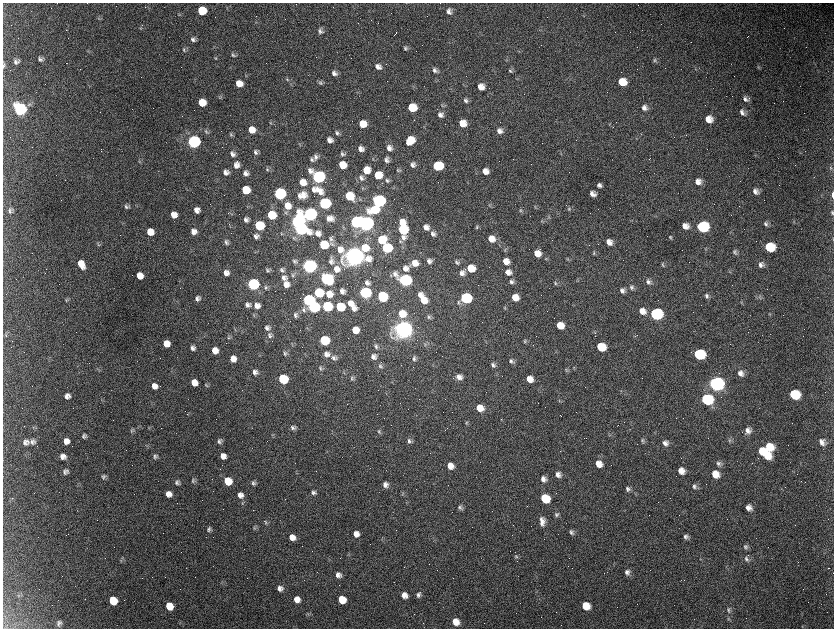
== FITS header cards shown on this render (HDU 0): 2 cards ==
NAXIS1  =                 1663 / length of data axis 1
NAXIS2  =                 1252 / length of data axis 2

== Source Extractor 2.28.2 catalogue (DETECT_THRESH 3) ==
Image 1663 x 1252 px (HDU 0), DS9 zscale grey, zoomed out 1/2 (1 PNG px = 2 x 2 image px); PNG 836 x 630 px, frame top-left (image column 2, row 1251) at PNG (3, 3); no overlay
Background 2550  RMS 44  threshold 132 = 3 sigma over >= 5 px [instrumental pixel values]
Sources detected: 464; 126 cannot appear on this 1/2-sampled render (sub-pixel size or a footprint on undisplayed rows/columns) and are not listed; the other 338 listed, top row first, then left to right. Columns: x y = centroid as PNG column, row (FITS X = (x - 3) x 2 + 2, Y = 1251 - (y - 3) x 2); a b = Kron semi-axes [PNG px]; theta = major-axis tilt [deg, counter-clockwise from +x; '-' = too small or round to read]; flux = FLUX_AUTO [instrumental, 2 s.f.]
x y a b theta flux
202 11 7 6 - 2.4e+05
449 12 7 5 -59 3.9e+04
99 19 5 3 - 1.1e+04
141 28 5 4 - 1.2e+04
540 29 3 3 - 6.7e+03
320 31 7 5 -45 2.7e+04
396 33 2 1 - 6.2e+03
395 34 3 1 - 5.6e+03
193 39 7 5 -49 2.8e+04
405 48 6 4 -56 1.9e+04
184 50 6 4 -38 1.7e+04
88 52 6 3 -55 9.1e+03
233 55 7 5 -43 1.9e+04
215 58 5 3 - 7.6e+03
40 59 7 5 -13 2.6e+04
506 60 4 2 - 6.9e+03
655 60 7 5 -57 1.8e+04
16 61 7 5 11 3.1e+04
3 66 7 5 -88 1.8e+04
378 67 7 6 - 5.1e+04
758 67 5 3 - 7.7e+03
435 70 7 5 -52 3.1e+04
510 71 6 5 - 1.6e+04
334 73 7 5 -26 3.6e+04
246 76 4 3 - 7.7e+03
287 79 6 4 -84 1.3e+04
621 82 7 6 - 1.7e+05
320 83 6 5 - 1.9e+04
239 84 6 6 - 9.4e+04
481 87 6 6 - 8.0e+04
219 97 6 3 -52 8.8e+03
745 99 9 6 -44 3.8e+04
466 100 7 6 - 2.8e+04
202 103 6 6 - 1.7e+05
443 105 7 3 -60 1.2e+04
412 108 7 6 - 2.9e+05
644 108 8 7 - 4.7e+04
20 109 7 7 - 2.3e+06
742 113 8 6 -46 3.8e+04
440 115 6 5 - 3.6e+04
709 119 7 6 - 9.6e+04
270 123 5 4 - 1.0e+04
463 123 6 6 - 1.3e+05
363 124 6 6 - 1.6e+05
252 130 7 6 - 1.0e+05
500 131 7 6 - 4.5e+04
206 132 7 5 -61 1.8e+04
337 133 7 5 -62 2.4e+04
231 135 6 4 -44 1.4e+04
330 140 6 5 - 5.1e+04
410 140 7 6 - 2.1e+05
193 142 7 6 - 3.2e+06
389 148 8 7 - 5.0e+04
361 149 6 5 - 4.8e+04
256 152 6 5 - 2.8e+04
233 154 7 6 - 3.8e+04
342 154 7 4 -81 1.8e+04
343 154 6 5 - 1.8e+04
560 154 4 2 - 5.3e+03
755 155 4 3 - 8.1e+03
316 157 7 6 - 3.4e+04
373 159 6 2 -65 7.9e+03
312 160 6 4 -17 2.0e+04
387 160 6 5 - 3.5e+04
139 162 5 4 - 1.1e+04
236 165 7 7 - 5.9e+04
342 165 6 6 - 1.7e+05
413 165 7 6 - 3.5e+04
438 166 7 6 - 7.2e+05
831 168 6 4 -63 1.5e+04
267 169 6 4 -69 1.5e+04
366 170 7 7 - 1.2e+05
398 170 6 5 - 1.7e+04
485 171 6 6 - 7.5e+04
226 172 6 6 - 4.5e+04
246 173 6 6 - 4.1e+04
378 175 6 6 - 1.9e+05
318 177 8 6 -30 2.6e+06
361 178 8 6 -44 3.6e+04
387 180 7 5 -61 2.0e+04
303 182 7 7 - 1.0e+05
698 182 7 6 - 6.0e+04
599 185 5 4 - 2.9e+04
362 188 4 2 - 5.8e+03
246 190 6 6 - 2.9e+05
313 190 7 4 -62 3.0e+04
319 191 15 8 -40 1.1e+05
755 191 7 6 - 4.7e+04
279 194 7 6 - 1.9e+06
593 194 6 5 - 5.3e+04
303 195 8 7 - 8.6e+04
833 195 6 3 -87 4.8e+04
299 196 6 4 -70 2.9e+04
349 196 7 6 - 3.4e+05
378 201 7 6 - 2.3e+06
324 203 7 6 - 1.5e+06
127 206 6 5 - 2.4e+04
288 206 9 8 - 1.1e+05
489 206 5 3 - 1.0e+04
535 207 6 2 -70 8.4e+03
569 209 5 5 - 1.5e+04
197 210 5 5 - 5.5e+04
374 210 10 7 11 3.0e+05
521 210 6 5 - 1.7e+04
10 211 7 6 - 2.6e+04
231 213 5 3 - 9.5e+03
832 213 7 4 -76 1.8e+04
310 214 8 6 -6 4.0e+06
174 215 6 5 - 8.3e+04
271 215 6 6 - 4.0e+05
331 218 6 5 - 4.4e+04
246 219 6 5 - 3.2e+04
328 219 6 4 86 2.8e+04
542 221 5 3 - 8.8e+03
298 222 7 7 - 3.7e+06
356 222 6 6 - 1.5e+06
401 222 6 6 - 7.9e+04
366 223 7 6 - 6.0e+06
766 224 8 5 -66 2.6e+04
259 226 6 6 - 5.5e+05
685 226 7 6 - 7.4e+04
426 227 6 6 - 5.5e+04
477 227 6 5 - 1.6e+04
702 227 8 7 - 9.8e+05
300 229 8 6 -12 2.4e+06
403 229 7 7 - 5.9e+05
194 231 6 5 - 5.4e+04
150 232 6 6 - 1.2e+05
318 233 6 6 - 5.2e+04
433 234 7 6 - 3.4e+04
256 236 6 6 - 3.5e+04
403 237 7 6 - 4.7e+04
670 237 5 3 - 1.2e+04
294 238 6 5 - 1.5e+04
331 239 9 5 -61 3.1e+04
491 239 8 7 - 9.6e+04
833 239 5 2 - 6.7e+03
382 240 8 7 - 2.6e+05
400 241 7 4 -45 1.5e+04
226 242 8 5 -60 2.4e+04
609 242 6 5 - 6.7e+04
98 244 7 3 -54 1.4e+04
324 245 6 6 - 4.0e+05
769 247 8 7 - 3.6e+05
365 248 8 7 - 1.9e+05
387 248 6 6 - 8.5e+05
505 249 5 5 - 1.6e+04
735 252 7 5 -72 2.0e+04
537 253 7 6 - 9.7e+04
594 253 6 4 82 1.2e+04
355 256 9 7 -14 1.1e+07
546 259 5 4 - 9.7e+03
567 259 5 4 - 1.0e+04
294 261 6 4 -79 1.6e+04
331 261 9 6 82 3.4e+04
429 261 6 5 - 3.6e+04
506 261 7 6 - 8.5e+04
457 262 7 5 -51 2.1e+04
415 263 7 6 - 9.0e+04
81 264 9 6 -61 1.1e+05
663 264 6 4 -65 1.3e+04
761 265 7 6 - 3.8e+04
309 266 7 6 - 4.5e+06
405 268 8 7 - 5.4e+04
471 268 7 6 - 2.1e+05
336 269 9 9 - 7.1e+04
267 270 6 4 -49 1.5e+04
282 270 7 5 -58 2.1e+04
508 272 8 7 - 6.3e+04
226 273 6 6 - 5.3e+04
462 273 7 6 - 4.6e+04
292 275 7 3 -73 1.1e+04
139 276 6 5 - 9.7e+04
284 278 8 7 - 4.7e+04
326 279 7 6 - 1.8e+06
405 280 8 6 -24 2.4e+06
511 282 6 6 - 2.5e+04
648 282 8 7 - 3.7e+04
367 283 6 5 - 3.3e+04
555 283 6 5 - 1.6e+04
253 284 6 6 - 1.9e+06
286 284 7 6 - 6.8e+04
632 287 7 6 - 2.7e+04
266 288 7 5 -62 2.0e+04
342 291 5 4 - 4.0e+04
622 291 7 5 -39 3.8e+04
319 293 6 6 - 5.7e+05
365 293 7 6 - 1.5e+06
329 294 7 7 - 1.1e+05
420 295 7 5 76 4.4e+04
707 296 7 6 - 3.0e+04
382 297 7 6 - 7.4e+05
515 297 6 5 - 1.1e+05
759 297 6 5 - 2.0e+04
197 298 6 6 - 3.1e+04
466 298 7 6 - 1.1e+06
66 300 6 2 -62 8.9e+03
308 300 6 6 - 1.5e+06
423 300 8 6 -72 1.4e+05
350 304 8 6 -18 6.4e+04
248 305 7 5 -16 3.3e+04
257 305 7 7 - 6.2e+04
327 306 6 6 - 7.6e+05
313 307 6 6 - 1.5e+06
340 307 6 6 - 4.6e+05
353 308 7 6 - 4.9e+04
504 308 6 3 -86 9.7e+03
643 308 2 2 - 4.5e+03
304 309 10 7 47 4.8e+04
642 311 8 7 - 7.9e+04
402 314 8 7 - 1.7e+05
656 314 7 7 - 1.5e+06
254 315 5 3 - 8.6e+03
295 315 7 6 - 2.4e+04
429 317 7 5 -59 2.0e+04
560 325 7 6 - 1.3e+05
267 328 7 6 - 3.4e+04
235 329 3 2 - 5.8e+03
404 329 8 7 - 1.0e+07
355 330 6 5 - 1.3e+05
6 335 7 3 -80 1.1e+04
270 335 7 7 - 3.0e+04
228 337 6 5 - 1.6e+04
324 340 6 6 - 6.5e+05
525 342 6 4 -57 1.4e+04
166 344 6 6 - 1.0e+05
425 344 6 4 -75 1.3e+04
376 346 7 5 -72 2.3e+04
196 347 2 1 - 1.7e+04
601 347 7 6 - 2.9e+05
192 348 5 5 - 2.8e+04
215 350 6 5 - 8.9e+04
285 353 8 5 -77 2.3e+04
327 354 7 7 - 4.8e+04
699 354 8 6 -14 7.4e+05
373 357 7 6 - 4.1e+04
334 358 7 6 - 2.8e+04
233 359 6 5 - 8.3e+04
414 359 6 5 - 2.1e+04
511 361 6 5 - 2.2e+04
493 365 6 6 - 2.6e+04
380 366 7 5 -55 2.0e+04
320 368 7 4 -53 1.8e+04
574 368 5 2 - 7.1e+03
566 370 6 4 -73 1.2e+04
255 372 7 6 - 3.8e+04
740 373 8 7 - 5.2e+04
459 377 7 6 - 5.4e+04
352 378 6 5 - 1.7e+04
283 379 6 6 - 7.5e+05
530 379 6 6 - 9.2e+04
194 383 6 5 - 1.0e+05
716 384 8 7 - 4.2e+06
206 385 6 4 -45 1.4e+04
154 386 6 6 - 6.5e+04
794 394 8 7 - 4.2e+05
69 395 6 3 -56 1.6e+04
66 396 7 5 -76 3.8e+04
706 399 8 7 - 9.3e+05
559 401 7 3 -63 1.2e+04
480 408 6 6 - 1.2e+05
466 423 5 3 - 9.6e+03
293 428 6 6 - 2.8e+04
748 430 8 7 - 5.1e+04
132 431 7 5 49 1.7e+04
379 431 5 4 - 1.3e+04
610 435 5 3 - 1.1e+04
84 436 7 5 34 2.5e+04
729 440 6 4 -75 1.5e+04
66 441 6 6 - 6.3e+04
220 441 6 5 - 2.7e+04
409 441 6 5 - 2.5e+04
642 441 7 5 -84 1.9e+04
26 442 8 7 - 3.9e+04
33 442 9 6 12 3.2e+04
822 442 8 7 - 5.3e+04
665 443 7 6 - 4.4e+04
769 447 11 8 88 2.4e+05
762 451 6 5 - 1.7e+05
766 455 9 5 -48 1.5e+05
63 456 7 6 - 5.1e+04
223 456 6 5 - 6.2e+04
155 457 6 6 - 2.1e+04
719 463 7 7 - 3.1e+04
599 464 7 6 - 9.1e+04
450 466 6 6 - 9.0e+04
66 471 7 6 - 3.3e+04
681 471 7 6 - 7.8e+04
557 474 7 6 - 4.6e+04
715 474 8 7 - 1.2e+05
104 476 7 5 44 2.1e+04
543 479 7 6 - 4.9e+04
193 480 6 5 - 2.1e+04
228 481 6 6 - 2.6e+05
177 482 7 6 - 2.7e+04
253 483 6 6 - 2.5e+04
385 485 7 6 - 4.3e+04
694 486 7 6 - 3.0e+04
628 489 7 6 - 2.8e+04
313 492 6 5 - 2.5e+04
169 494 6 6 - 6.4e+04
402 494 6 4 85 1.2e+04
240 495 7 6 - 5.3e+04
545 498 7 6 - 4.0e+05
242 503 5 4 - 1.1e+04
460 507 7 6 - 2.3e+04
749 508 8 7 - 5.8e+04
556 515 6 5 - 2.0e+04
542 521 10 6 -86 6.3e+04
266 523 7 4 -71 1.5e+04
254 528 5 4 - 1.3e+04
209 529 7 5 67 2.3e+04
571 532 7 5 -50 2.6e+04
356 534 6 5 - 6.0e+04
292 537 6 5 - 7.0e+04
686 537 6 5 - 2.9e+04
382 540 3 2 - 5.0e+03
745 547 7 5 -76 2.1e+04
516 556 6 5 - 1.6e+04
746 559 8 6 -79 3.0e+04
121 560 4 2 - 6.7e+03
828 568 2 1 - 3.7e+03
627 572 7 7 - 3.9e+04
338 575 6 5 - 4.6e+04
280 588 6 6 - 4.3e+04
404 595 6 6 - 6.3e+04
418 595 7 5 78 2.8e+04
18 596 6 2 -67 7.0e+03
297 599 6 6 - 6.9e+04
342 599 6 6 - 1.9e+05
113 600 6 6 - 2.9e+05
169 606 6 6 - 1.9e+05
586 606 7 6 - 1.7e+05
728 610 8 5 -88 2.7e+04
728 619 5 4 - 1.2e+04
456 622 7 6 - 1.0e+05
59 623 7 6 - 2.9e+04
803 626 4 3 - 6.9e+03
At the frame edge (FLAGS 8, measured only in part): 4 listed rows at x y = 3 66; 833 195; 832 213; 833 239
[126 sub-pixel or undisplayed-footprint detections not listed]